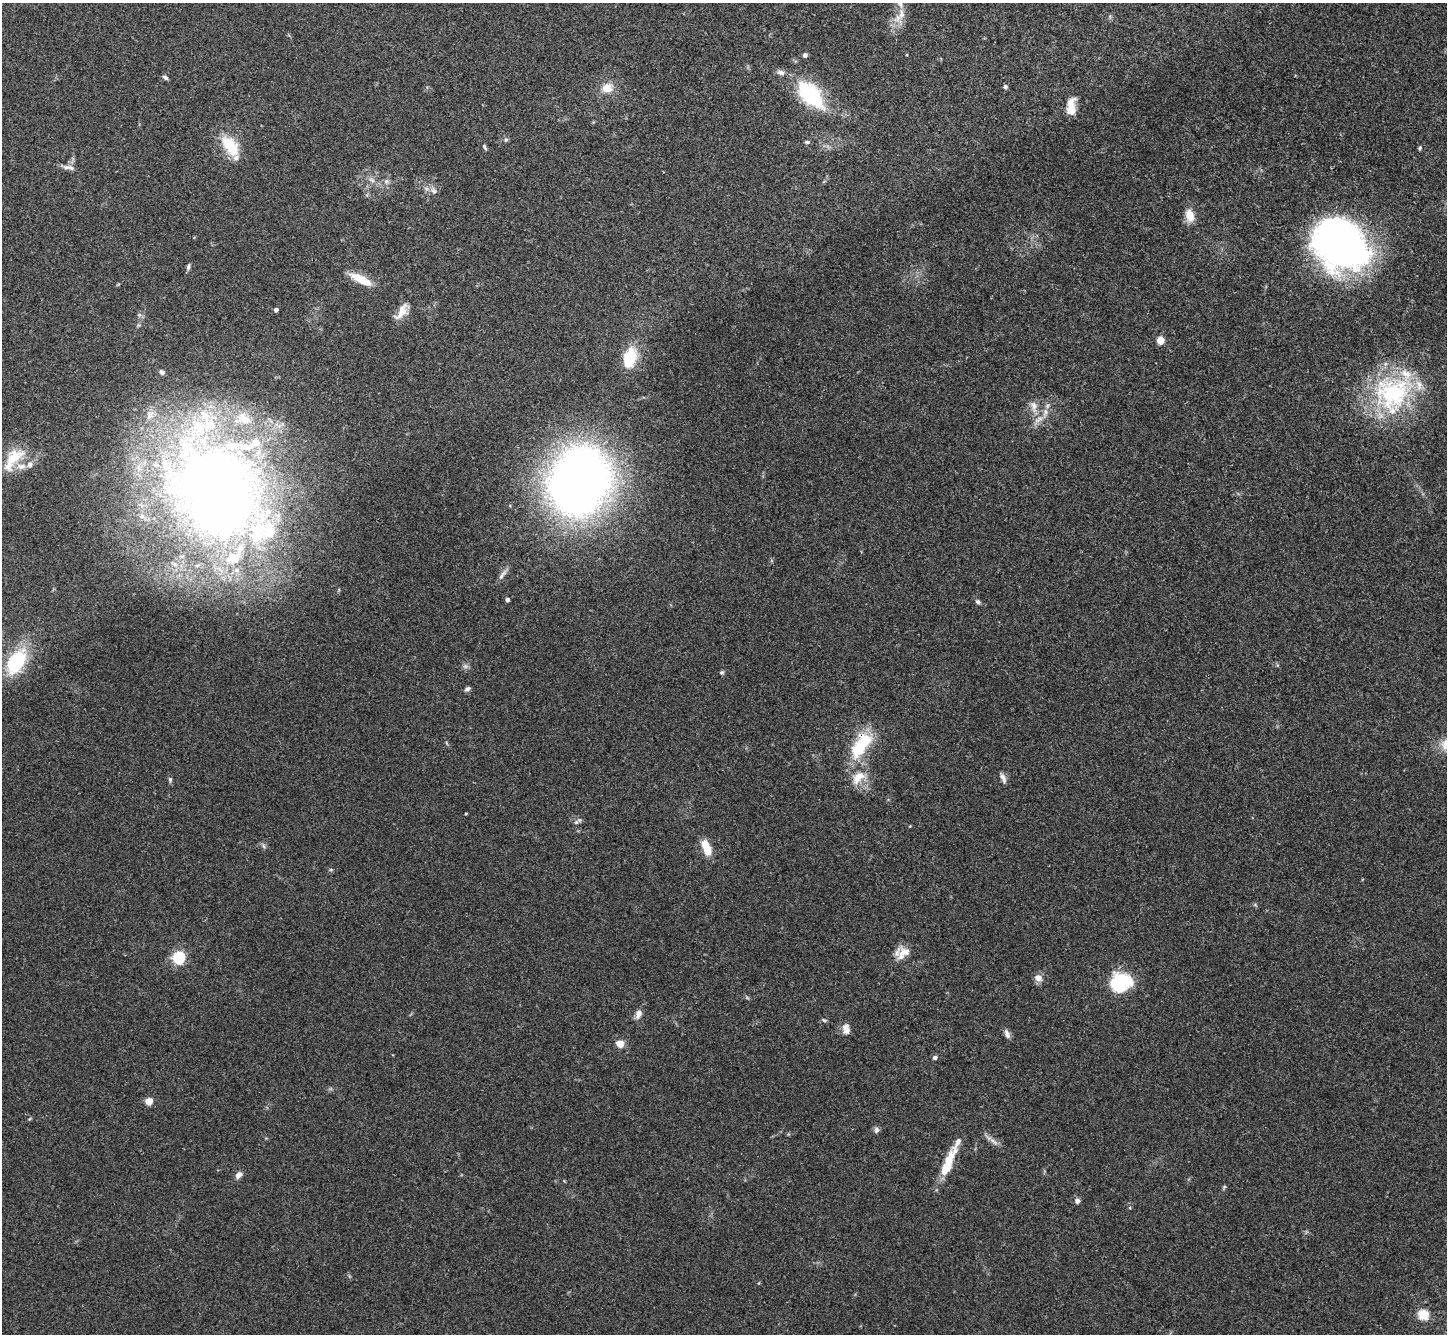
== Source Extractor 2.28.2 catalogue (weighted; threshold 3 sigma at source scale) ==
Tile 10 of 4 x 4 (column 2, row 3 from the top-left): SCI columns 1448-2892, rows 1487-2818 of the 5785 x 5776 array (HDU 1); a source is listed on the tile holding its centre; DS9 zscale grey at full resolution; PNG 1449 x 1336 px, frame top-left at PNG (2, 3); no overlay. Shown black and unused: <1% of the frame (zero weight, under 3 of 4 exposures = <1% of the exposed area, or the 3 px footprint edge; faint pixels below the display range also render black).
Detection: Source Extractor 2.28.2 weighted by HDU 2 'WHT'; one run over the whole footprint, this tile lists its part. Background 0.0707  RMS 0.0055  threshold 0.0248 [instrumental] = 3 sigma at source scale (4.5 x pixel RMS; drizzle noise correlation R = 1.50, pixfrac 1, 0.05/0.05 arcsec/px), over >= 5 px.
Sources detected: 76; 1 too faint to see at this stretch — not listed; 12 inside a brighter listed object's ellipse — not listed separately; the other 63 listed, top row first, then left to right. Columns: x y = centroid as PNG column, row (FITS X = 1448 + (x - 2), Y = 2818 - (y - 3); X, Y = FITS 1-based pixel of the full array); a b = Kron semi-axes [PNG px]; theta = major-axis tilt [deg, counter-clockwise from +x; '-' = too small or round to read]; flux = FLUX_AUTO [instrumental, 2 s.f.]
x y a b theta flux
901 14 16 9 82 5.6
805 55 5 5 - 1.6
781 72 11 7 -15 2.4
165 77 7 4 -31 1.3
1005 87 5 4 - 1.3
607 88 13 12 - 7
810 94 29 15 -46 58
1071 107 19 9 87 8.5
506 140 6 4 0 0.89
807 142 7 4 -2 0.9
230 146 30 16 -53 17
484 147 9 4 -61 1
1420 148 5 4 - 0.82
66 167 11 6 -4 2.7
372 180 10 5 -36 1.9
386 181 7 6 - 1.5
433 191 9 7 -52 2.2
1190 215 16 10 -78 6.7
1340 244 52 41 -39 260
188 267 9 5 77 1.2
361 279 30 9 -27 10
276 310 4 4 - 1.6
402 312 21 9 52 7.1
1160 340 5 5 - 16
630 357 27 16 74 16
162 372 7 6 - 1.6
1392 394 54 46 39 77
1034 406 18 9 -82 5.4
1045 412 10 7 81 3.1
13 458 33 18 38 17
580 481 47 39 68 560
216 490 126 99 -68 630
502 575 18 6 54 2.7
507 600 4 4 - 1.8
978 602 6 5 - 1.2
16 662 23 14 59 41
722 672 6 5 - 0.86
467 689 8 5 29 1.4
861 745 38 17 57 28
858 777 21 13 46 10
1003 778 13 6 -67 2.3
170 779 7 5 -89 0.97
466 814 3 2 - 0.72
576 822 6 6 - 1.2
706 848 17 8 -71 10
903 953 21 12 42 7
179 957 6 5 - 79
1038 978 7 6 - 5
1120 982 23 19 22 31
638 1014 10 7 69 3.3
824 1020 6 5 - 0.91
846 1027 12 9 49 2.8
1007 1034 13 6 -70 2.2
620 1044 10 9 - 4.2
935 1057 6 5 - 1.4
149 1101 5 5 - 14
876 1130 8 6 86 1.6
993 1141 15 5 -38 2.7
948 1164 36 10 70 16
238 1175 9 6 45 2.7
1224 1187 6 4 46 0.71
1077 1201 6 5 - 2
1423 1314 5 5 - 30
Overlapping masked pixels (flux is a lower limit): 1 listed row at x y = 861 745